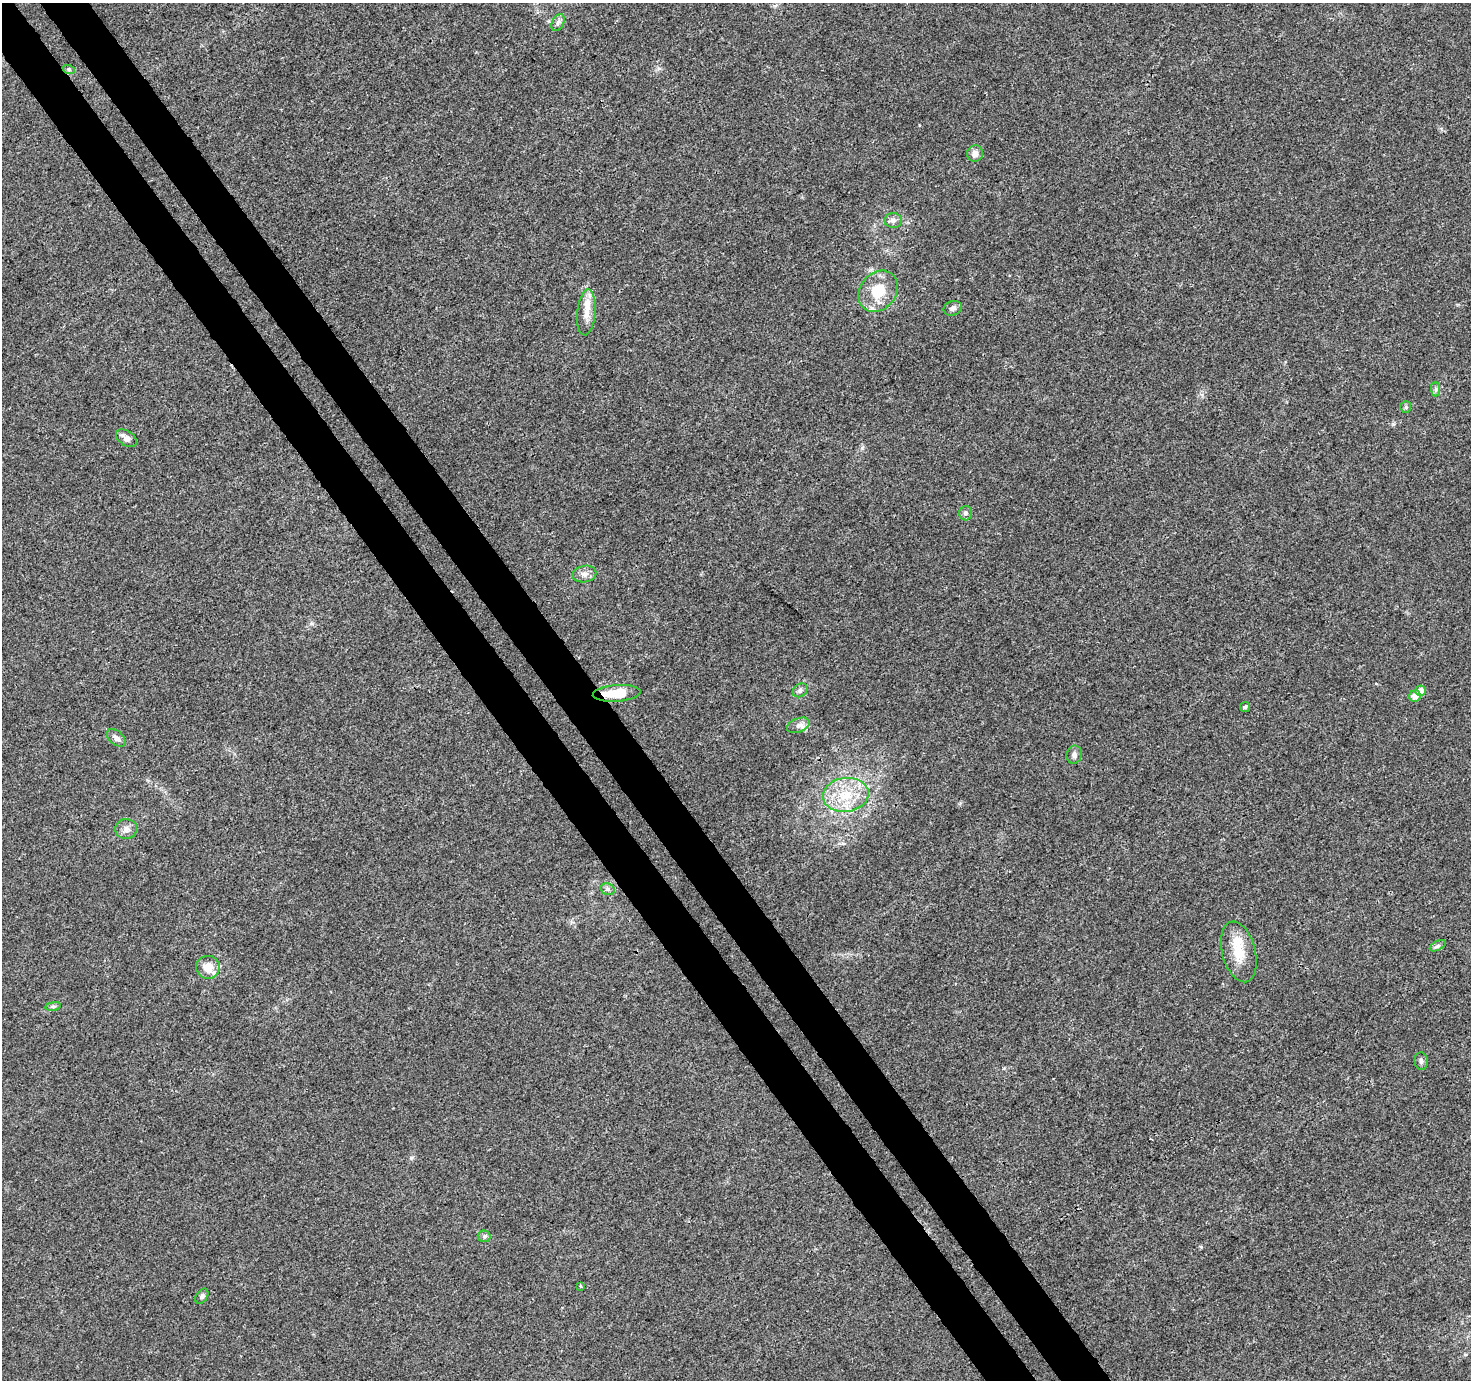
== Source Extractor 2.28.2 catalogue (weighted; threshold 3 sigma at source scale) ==
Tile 11 of 4 x 4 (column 3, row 3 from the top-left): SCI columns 2990-4458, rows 1536-2913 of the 5982 x 5889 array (HDU 1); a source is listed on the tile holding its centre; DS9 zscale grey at full resolution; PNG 1473 x 1382 px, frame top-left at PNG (2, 3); each listed source drawn as its Kron ellipse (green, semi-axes under 4 px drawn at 4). Shown black and unused: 7% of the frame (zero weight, under 3 of 4 exposures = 5% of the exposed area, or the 3 px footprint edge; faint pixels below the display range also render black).
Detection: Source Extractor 2.28.2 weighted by HDU 2 'WHT'; one run over the whole footprint, this tile lists its part. Background 0.00969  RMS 0.0027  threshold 0.0121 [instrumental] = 3 sigma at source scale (4.5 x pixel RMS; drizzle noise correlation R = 1.50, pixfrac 1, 0.0396/0.0396 arcsec/px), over >= 5 px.
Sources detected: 34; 3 inside a brighter listed object's ellipse — not listed separately; the other 31 listed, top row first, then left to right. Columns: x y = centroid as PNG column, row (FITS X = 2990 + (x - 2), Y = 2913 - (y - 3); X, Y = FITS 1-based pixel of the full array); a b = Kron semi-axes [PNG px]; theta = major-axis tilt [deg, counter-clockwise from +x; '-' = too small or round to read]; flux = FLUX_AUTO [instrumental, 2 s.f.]
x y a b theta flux
558 22 9 5 63 0.82
69 70 6 4 -20 0.46
975 154 8 8 - 1.6
893 220 8 7 - 1.1
878 291 22 18 52 8.1
953 308 9 7 18 0.98
586 312 23 9 84 3.3
1436 389 7 4 -89 0.58
1406 407 6 5 - 0.47
126 438 11 7 -34 1.7
966 513 7 6 - 0.76
584 574 12 8 8 1.5
800 690 8 6 38 0.76
1421 691 5 5 - 2.8
617 693 24 8 4 7.6
1415 696 6 5 - 2.5
1245 707 5 5 - 0.4
798 725 12 7 21 1.3
116 738 11 7 -41 1.3
1074 755 9 7 76 1.1
846 795 23 17 7 8.9
126 829 11 10 - 1.5
608 889 7 5 -21 0.76
1438 946 9 4 26 0.56
1239 952 31 16 -75 7
208 967 12 11 - 3.9
53 1006 8 4 8 0.53
1421 1061 9 6 -83 0.8
484 1236 6 6 - 0.58
581 1286 3 3 - 0.35
202 1296 8 5 56 0.62
Overlapping masked pixels (flux is a lower limit): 1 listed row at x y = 617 693